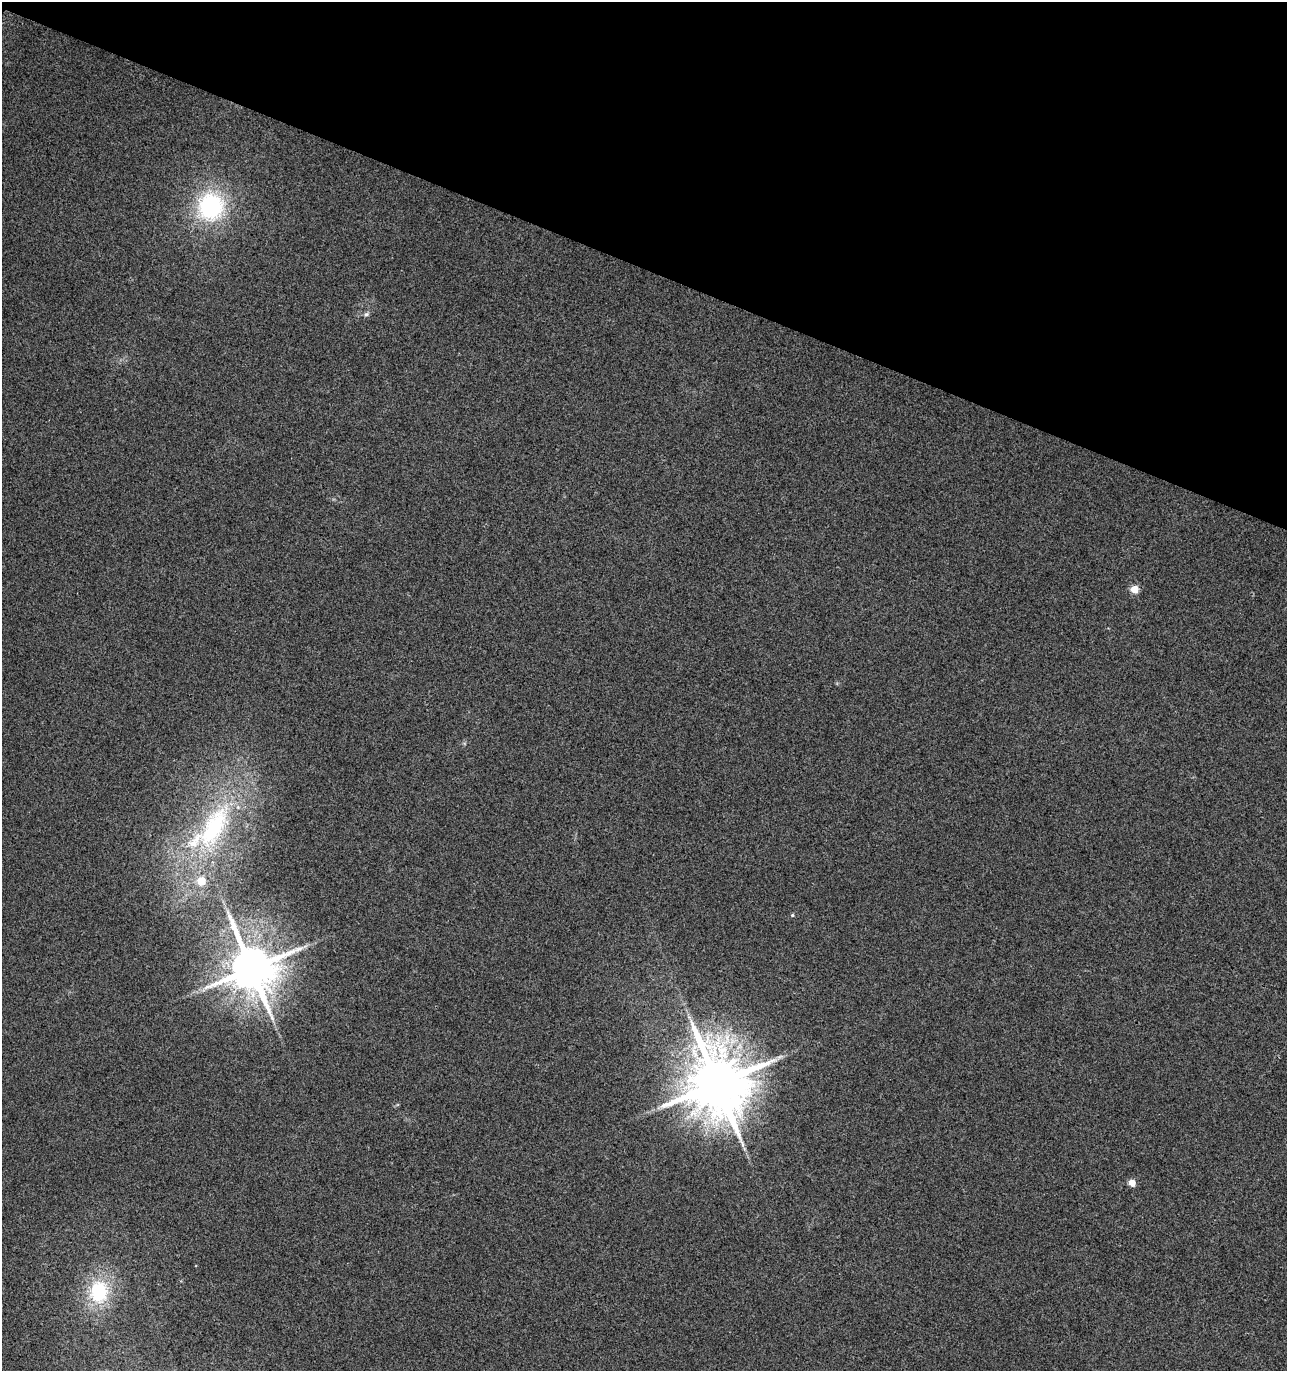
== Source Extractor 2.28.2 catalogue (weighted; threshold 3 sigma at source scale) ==
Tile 2 of 4 x 4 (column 2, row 1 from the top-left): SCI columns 1561-2845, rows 4108-5476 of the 5625 x 5484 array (HDU 1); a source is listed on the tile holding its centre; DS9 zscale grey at full resolution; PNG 1289 x 1373 px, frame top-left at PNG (2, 2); no overlay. Shown black and unused: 20% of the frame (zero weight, under 3 of 4 exposures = <1% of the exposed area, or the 3 px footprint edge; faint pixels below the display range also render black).
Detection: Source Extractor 2.28.2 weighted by HDU 2 'WHT'; one run over the whole footprint, this tile lists its part. Background 0.0334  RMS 0.0091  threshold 0.0407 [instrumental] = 3 sigma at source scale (4.5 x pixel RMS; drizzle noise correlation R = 1.50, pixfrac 1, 0.0396/0.0396 arcsec/px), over >= 5 px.
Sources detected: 12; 2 inside a brighter listed object's ellipse — not listed separately; the other 10 listed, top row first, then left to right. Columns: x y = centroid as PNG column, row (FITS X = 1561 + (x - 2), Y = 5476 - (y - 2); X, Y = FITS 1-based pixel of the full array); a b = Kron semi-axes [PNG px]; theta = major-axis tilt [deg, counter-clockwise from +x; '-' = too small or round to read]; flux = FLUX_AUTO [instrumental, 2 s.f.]
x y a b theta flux
211 206 28 26 78 100
366 314 7 5 21 2
1134 589 5 5 - 21
214 827 74 31 62 140
792 915 4 4 - 1.1
251 968 14 12 -62 4700
779 1057 11 4 27 3
717 1083 17 15 -68 8100
1132 1183 5 4 - 15
99 1292 27 22 86 57